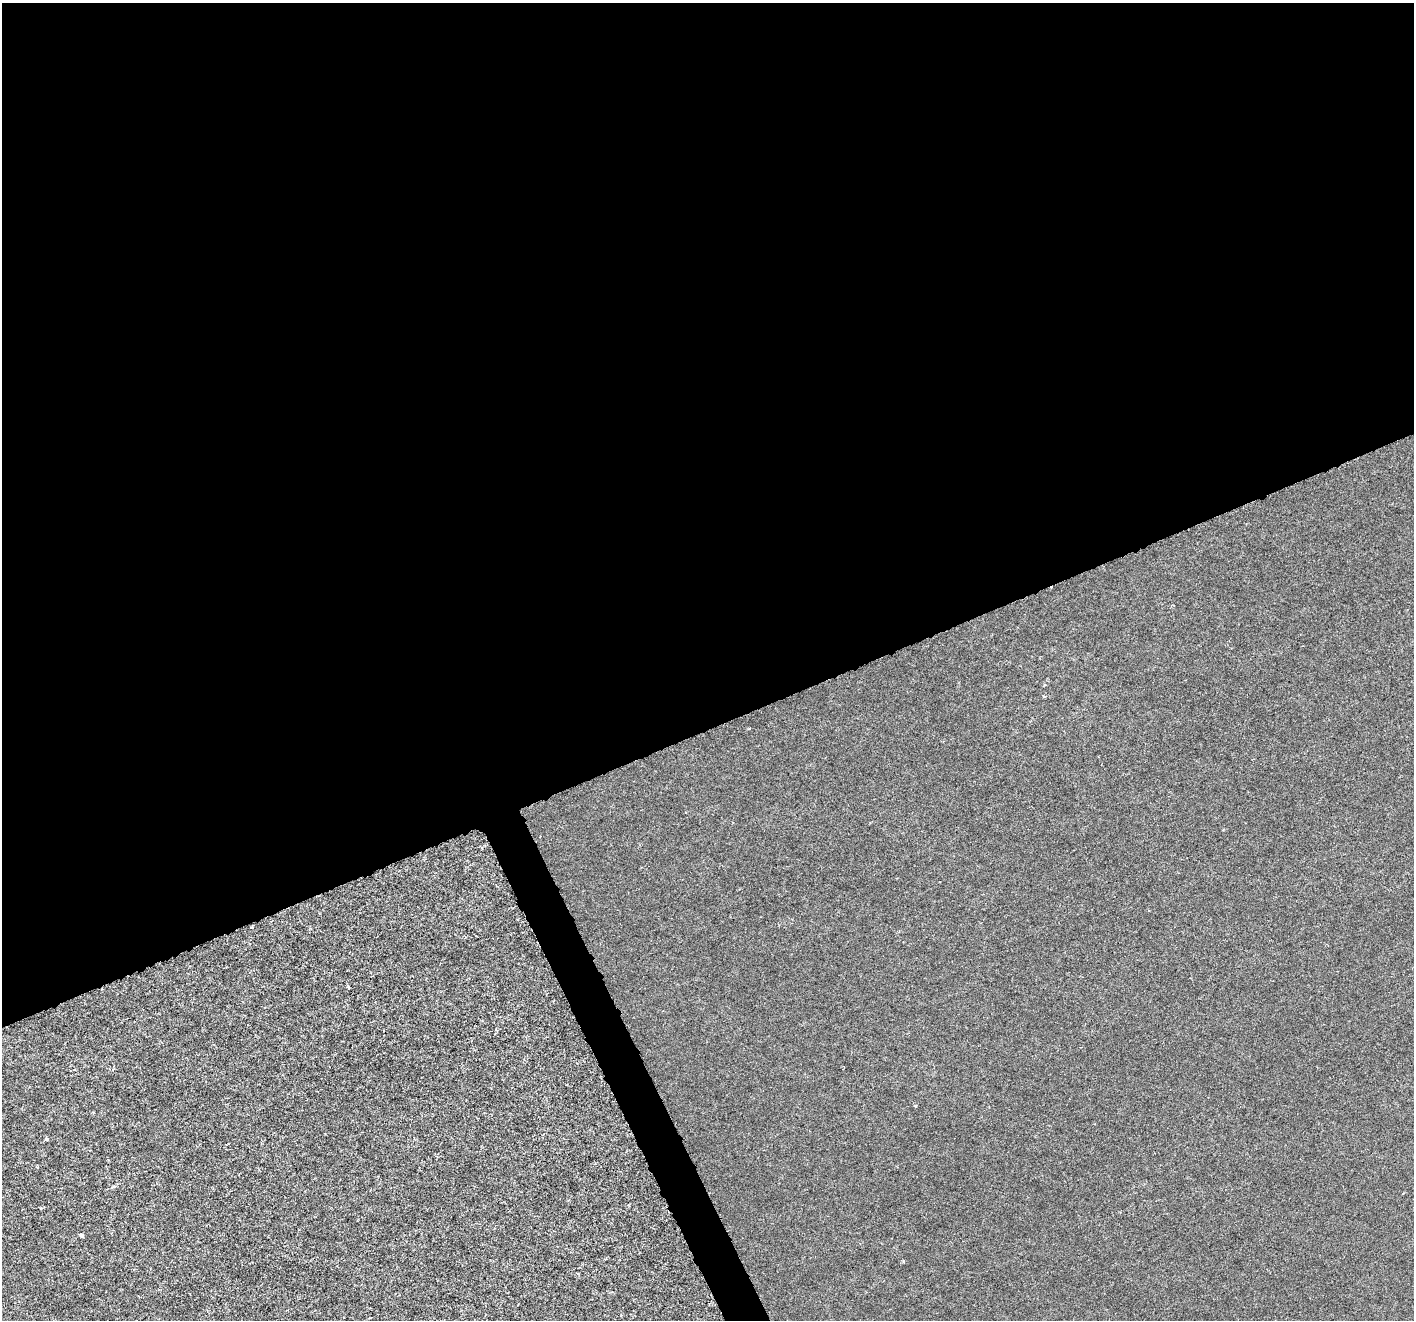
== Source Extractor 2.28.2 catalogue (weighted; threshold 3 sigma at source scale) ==
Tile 2 of 4 x 4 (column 2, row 1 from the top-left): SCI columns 1419-2830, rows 4104-5421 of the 5655 x 5515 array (HDU 1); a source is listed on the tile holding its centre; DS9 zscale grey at full resolution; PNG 1416 x 1322 px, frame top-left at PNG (2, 3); no overlay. Shown black and unused: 56% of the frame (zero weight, under 3 of 6 exposures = <1% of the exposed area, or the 3 px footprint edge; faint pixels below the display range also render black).
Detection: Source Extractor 2.28.2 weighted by HDU 2 'WHT'; one run over the whole footprint, this tile lists its part. Background -2.01e-04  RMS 9.2e-04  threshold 0.00376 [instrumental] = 3 sigma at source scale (4.09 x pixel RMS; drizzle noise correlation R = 1.36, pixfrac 0.8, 0.0396/0.0396 arcsec/px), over >= 5 px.
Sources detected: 7; all 7 listed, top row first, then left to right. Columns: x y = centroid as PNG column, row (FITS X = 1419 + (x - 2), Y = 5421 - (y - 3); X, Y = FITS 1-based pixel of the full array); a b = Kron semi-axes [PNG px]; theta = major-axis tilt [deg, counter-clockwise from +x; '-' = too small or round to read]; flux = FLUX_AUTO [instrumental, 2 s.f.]
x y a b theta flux
749 729 3 3 - 0.08
251 927 3 3 - 0.075
915 1106 4 3 - 0.11
46 1139 5 4 - 0.13
114 1186 5 5 - 0.13
81 1235 4 3 - 0.28
904 1261 4 3 - 0.081